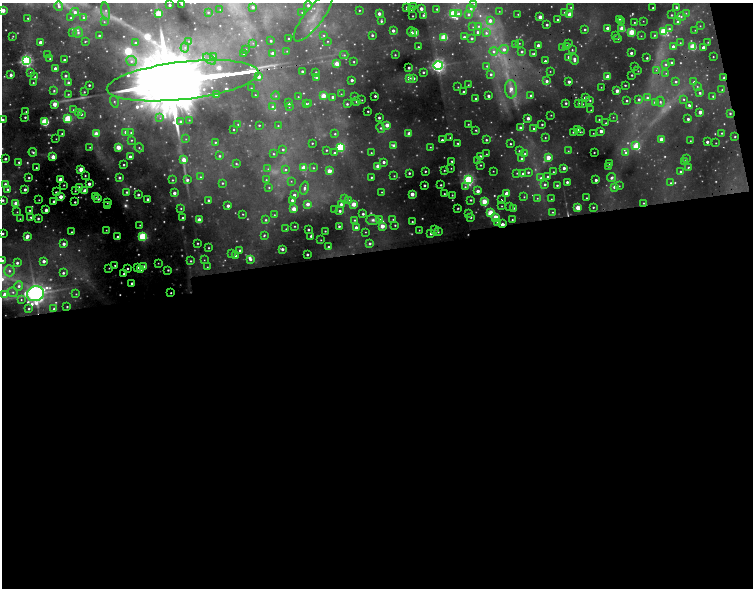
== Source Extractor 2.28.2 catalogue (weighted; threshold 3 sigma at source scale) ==
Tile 16 of 4 x 4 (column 4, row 4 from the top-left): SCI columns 4509-6010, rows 132-1302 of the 6567 x 5155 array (HDU 1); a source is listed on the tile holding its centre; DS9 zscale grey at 2 x 2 block average (1 PNG px = mean of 2 x 2 image px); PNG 755 x 590 px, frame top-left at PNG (2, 3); each listed source drawn as its Kron ellipse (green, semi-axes under 4 px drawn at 4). Shown black and unused: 59% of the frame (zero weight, under 2 of 5 exposures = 10% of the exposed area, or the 3 px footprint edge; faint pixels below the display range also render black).
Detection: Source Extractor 2.28.2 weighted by HDU 2 'WHT'; one run over the whole footprint, this tile lists its part. Background 0.152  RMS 0.029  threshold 0.129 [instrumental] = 3 sigma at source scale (4.5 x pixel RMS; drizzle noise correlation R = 1.50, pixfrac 1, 0.05/0.05 arcsec/px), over >= 5 px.
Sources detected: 716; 166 too faint to see at this stretch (2 x 2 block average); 2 cosmic-ray / hot-pixel residue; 1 long thin detection or spike segment (spike, bleed or trail) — neither listed nor drawn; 2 coinciding with a brighter row at this scale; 15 inside a brighter listed object's ellipse — not listed separately; of the other 530, all 500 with FLUX_AUTO >= 4.27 (the completeness limit of this list) listed and drawn (30 fainter detections not listed), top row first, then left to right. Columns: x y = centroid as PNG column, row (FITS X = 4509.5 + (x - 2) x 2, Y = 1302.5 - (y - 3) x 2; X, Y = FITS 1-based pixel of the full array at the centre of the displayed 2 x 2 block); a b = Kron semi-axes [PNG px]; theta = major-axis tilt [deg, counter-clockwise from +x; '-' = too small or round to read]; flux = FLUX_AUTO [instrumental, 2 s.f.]
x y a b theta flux
181 3 2 2 - 16
474 4 3 3 - 6.4
169 5 2 2 - 22
308 5 4 4 - 27
59 6 5 3 - 20
253 7 2 2 - 29
407 7 3 2 - 21
413 7 2 2 - 21
571 7 3 2 - 7.7
676 7 2 2 - 17
653 8 2 2 - 11
220 9 2 2 - 4.3
421 9 3 2 - 49
437 9 2 2 - 10
471 9 4 3 - 23
3 10 2 2 - 110
359 10 2 2 - 7.9
412 10 2 2 - 17
106 11 9 4 -81 17
499 11 2 2 - 4.6
75 12 4 3 - 31
208 12 2 2 - 8
302 12 3 3 - 8.3
564 12 2 2 - 5.5
686 13 4 3 - 13
158 14 3 3 - 280
379 14 2 2 - 55
453 14 3 3 - 780
459 14 3 3 - 43
468 14 4 4 - 19
518 14 2 2 - 7.4
569 14 3 2 - 90
423 15 2 2 - 16
671 15 2 2 - 9.9
413 16 2 2 - 6.5
313 17 29 9 52 190
540 17 2 2 - 140
681 17 4 4 - 16
28 18 2 2 - 7.9
71 18 2 2 - 8.7
84 18 3 3 - 16
557 19 2 2 - 9.2
619 19 2 2 - 8.2
381 21 3 2 - 17
490 21 4 4 - 48
621 21 2 2 - 4.6
643 21 2 2 - 4.3
104 22 3 3 - 5
634 22 2 2 - 6.3
678 22 3 3 - 33
547 25 2 2 - 21
478 26 4 3 - 15
700 26 3 2 - 6.2
473 27 3 2 - 5.1
607 28 2 2 - 44
622 28 2 2 - 200
585 29 2 2 - 13
669 29 4 4 - 18
393 30 2 2 - 38
695 30 2 2 - 5.4
664 31 4 3 - 530
72 32 3 3 - 9.4
78 32 5 5 - 21
411 32 4 2 - 15
415 32 3 2 - 100
478 32 3 3 - 18
632 32 3 3 - 370
486 33 4 4 - 21
99 35 2 2 - 12
324 35 3 3 - 8.4
372 35 2 2 - 18
615 35 3 2 - 6
654 35 3 3 - 11
13 36 3 2 - 6.7
641 36 3 2 - 5.2
444 37 3 3 - 380
464 37 2 2 - 19
288 38 2 2 - 8.2
472 38 2 2 - 20
618 38 2 2 - 10
85 41 3 2 - 5.9
189 41 3 3 - 7.9
271 41 2 2 - 14
327 41 2 2 - 5.5
40 42 2 2 - 43
708 42 2 2 - 6.6
135 43 2 2 - 18
253 43 3 3 - 6.7
519 43 2 2 - 5.7
680 43 2 2 - 6
515 44 3 2 - 6.5
569 44 2 2 - 9.8
538 45 2 2 - 46
567 46 3 2 - 18
418 47 2 2 - 8.9
563 47 2 2 - 24
673 47 3 2 - 55
693 47 3 3 - 420
703 47 2 2 - 39
185 48 5 4 - 19
246 49 2 2 - 7.9
504 49 4 4 - 43
572 50 3 2 - 8.9
287 51 2 2 - 4.9
493 51 4 4 - 20
522 52 3 3 - 18
631 53 2 2 - 30
243 54 2 2 - 7.3
272 54 4 3 - 44
534 54 3 2 - 21
48 55 2 2 - 9.9
344 55 4 3 - 11
395 55 2 2 - 7.6
213 56 3 2 - 8.4
569 57 2 2 - 62
713 57 2 2 - 5.3
647 58 2 2 - 14
50 59 2 2 - 12
210 59 7 3 -37 16
574 59 5 3 - 35
64 60 2 2 - 19
26 61 4 4 - 2000
131 61 5 5 - 26
545 61 2 2 - 19
354 62 2 2 - 6.9
671 62 2 2 - 15
337 64 3 2 - 180
666 64 4 3 - 16
438 65 4 4 - 2400
487 66 3 3 - 10
635 66 2 2 - 7
55 68 2 2 - 45
409 68 2 2 - 20
656 70 4 3 - 13
302 71 2 2 - 20
550 71 2 2 - 5.2
638 71 2 2 - 4.8
31 72 3 3 - 15
316 72 2 2 - 6.6
423 72 2 2 - 16
666 73 2 2 - 5.8
491 74 3 3 - 19
11 75 3 3 - 30
632 75 2 2 - 11
65 76 2 2 - 21
35 77 3 3 - 10
259 77 3 3 - 55
316 77 2 2 - 14
608 77 2 2 - 140
409 78 2 2 - 100
413 78 2 2 - 30
724 78 3 2 - 21
352 80 2 2 - 34
183 81 76 19 7 140000
547 81 3 3 - 27
569 82 2 2 - 36
676 82 3 3 - 13
694 82 3 3 - 19
33 83 2 2 - 7.8
68 83 2 2 - 29
89 85 2 2 - 15
468 85 2 2 - 6.4
625 85 2 2 - 8.4
697 86 3 2 - 7.4
458 87 2 2 - 6
601 87 2 2 - 4.3
251 88 2 2 - 5.1
511 89 9 6 -86 93
722 90 3 3 - 9.9
54 91 4 3 - 14
463 91 2 2 - 11
617 91 2 2 - 65
84 92 2 2 - 6.5
700 93 3 3 - 18
68 94 2 2 - 6.8
341 94 3 2 - 4.8
216 95 2 2 - 56
255 95 2 2 - 6.2
276 96 4 4 - 12
323 96 3 3 - 230
375 96 2 2 - 18
488 96 3 2 - 27
531 96 3 2 - 29
713 96 3 2 - 13
298 97 2 2 - 5.2
333 97 2 2 - 32
354 97 2 2 - 8
585 98 3 2 - 52
647 98 4 4 - 21
476 99 2 2 - 21
639 99 3 3 - 20
683 99 3 3 - 9.9
362 100 2 2 - 5.1
590 100 2 2 - 8.8
357 101 2 2 - 17
627 101 2 2 - 10
114 102 6 4 -74 16
655 102 3 3 - 32
660 102 5 4 - 19
289 103 2 2 - 33
309 103 2 2 - 9.9
566 103 2 2 - 14
55 104 3 3 - 100
306 104 3 2 - 13
347 104 3 2 - 13
578 104 2 2 - 17
582 104 2 2 - 13
689 105 4 2 - 21
273 107 4 4 - 23
289 107 3 3 - 5.6
74 110 3 3 - 14
591 110 2 2 - 5.3
368 111 2 2 - 10
26 112 2 2 - 7.4
78 112 3 3 - 6.2
700 112 3 2 - 46
730 113 3 3 - 13
81 114 3 3 - 16
551 115 2 2 - 5
25 117 2 2 - 13
613 117 2 2 - 4.9
160 118 4 4 - 13
379 118 2 2 - 18
528 118 2 2 - 54
68 119 3 3 - 580
688 119 2 2 - 23
3 120 2 2 - 18
189 120 3 3 - 6.6
599 120 2 2 - 8.1
45 122 3 3 - 690
181 122 2 2 - 29
606 123 3 2 - 11
238 124 3 3 - 7.2
468 124 2 2 - 7
542 124 2 2 - 11
259 125 2 2 - 7.4
387 125 3 2 - 110
278 126 2 2 - 5.8
520 127 3 3 - 17
381 128 5 3 - 16
534 128 2 2 - 10
577 129 2 2 - 26
233 130 2 2 - 6.3
476 130 3 3 - 11
601 131 2 2 - 53
126 132 3 3 - 54
573 132 2 2 - 9.4
580 132 2 2 - 9.1
131 133 4 4 - 17
409 133 2 2 - 90
593 133 2 2 - 4.7
722 133 2 2 - 9.1
62 134 3 3 - 9.9
96 134 3 3 - 160
335 134 3 3 - 11
735 136 2 2 - 8.3
450 138 2 2 - 6.6
545 138 2 2 - 6.1
56 139 2 2 - 4.4
186 139 3 3 - 7.8
661 139 2 2 - 110
131 140 4 4 - 13
442 140 2 2 - 23
486 140 2 2 - 13
690 141 2 2 - 4.6
215 142 2 2 - 10
707 142 2 2 - 30
312 143 2 2 - 7.1
458 143 2 2 - 9.2
716 143 2 2 - 4.5
510 144 2 2 - 8.2
394 145 3 3 - 57
636 146 3 3 - 230
90 147 2 2 - 5.2
118 147 3 3 - 160
340 147 3 3 - 750
430 147 2 2 - 5.7
139 148 5 3 - 9.5
283 149 3 3 - 13
326 150 2 2 - 9
519 151 3 2 - 9.7
568 151 2 2 - 5.4
33 152 4 3 - 15
594 152 2 2 - 8
334 153 2 2 - 20
371 153 2 2 - 7.8
626 153 3 3 - 30
273 154 3 2 - 8.6
486 154 2 2 - 4.8
525 154 3 3 - 11
219 156 3 3 - 13
480 156 2 2 - 22
53 157 3 3 - 160
130 157 2 2 - 50
548 157 3 2 - 160
5 159 2 2 - 20
522 159 3 3 - 20
686 159 3 2 - 6.8
184 160 3 3 - 130
452 161 2 2 - 11
477 161 2 2 - 8.3
19 162 2 2 - 17
384 162 3 3 - 27
684 162 3 2 - 52
236 164 3 2 - 9.7
610 164 2 2 - 21
124 165 2 2 - 11
481 165 2 2 - 7.8
378 166 3 2 - 150
608 166 2 2 - 7.3
688 167 3 2 - 8.5
36 168 2 2 - 8.4
304 168 3 3 - 170
313 168 3 3 - 8.6
451 168 2 2 - 4.7
564 168 2 2 - 36
81 169 3 3 - 200
268 169 4 4 - 12
286 170 3 3 - 13
444 170 2 2 - 6.5
329 171 3 3 - 140
425 171 2 2 - 11
493 171 2 2 - 5.2
680 171 3 3 - 16
528 172 3 3 - 17
553 172 2 2 - 6.7
409 173 2 2 - 16
517 173 2 2 - 6.1
523 174 3 3 - 17
85 176 2 2 - 8.9
394 176 2 2 - 6.3
200 177 3 2 - 6.8
371 177 2 2 - 10
548 177 2 2 - 24
29 178 2 2 - 11
119 178 3 3 - 20
541 178 3 3 - 18
612 178 4 3 - 23
60 179 3 2 - 110
172 180 3 3 - 9
187 180 4 3 - 26
266 180 3 3 - 7.3
469 180 4 3 - 1500
596 180 2 2 - 26
291 181 3 2 - 4.7
567 182 3 2 - 24
222 183 2 2 - 10
670 183 3 2 - 8.1
5 184 3 3 - 39
89 184 2 2 - 46
545 184 3 3 - 18
64 185 2 2 - 6.7
424 185 2 2 - 16
441 185 2 2 - 8.8
557 185 2 2 - 14
619 186 2 2 - 4.5
269 187 3 3 - 8
465 187 3 3 - 14
614 187 3 3 - 22
79 188 3 3 - 40
304 188 7 3 77 28
8 189 4 3 - 17
25 189 2 2 - 26
75 191 3 2 - 9.3
85 191 3 2 - 120
478 191 2 2 - 62
56 192 3 2 - 11
127 192 3 3 - 15
382 192 2 2 - 5
174 193 3 2 - 46
507 193 2 2 - 110
412 194 2 2 - 110
444 194 2 2 - 6.3
138 195 2 2 - 18
294 195 3 2 - 31
452 195 2 2 - 6.4
61 197 3 2 - 100
96 197 3 2 - 4.4
524 197 3 3 - 7.7
537 198 3 3 - 8.6
586 198 2 2 - 5.7
98 199 3 2 - 20
148 199 2 2 - 31
345 199 4 4 - 15
551 199 2 2 - 5.9
3 200 2 2 - 17
39 200 2 2 - 4.5
208 200 2 2 - 17
292 200 3 2 - 25
349 200 4 3 - 10
471 200 2 2 - 12
502 200 3 2 - 4.8
54 201 2 2 - 28
75 202 2 2 - 13
484 202 3 3 - 290
16 203 3 2 - 130
107 203 2 2 - 4.8
643 203 2 2 - 8.5
308 204 3 3 - 67
341 204 3 3 - 29
354 204 3 3 - 180
108 206 2 2 - 6
228 206 2 2 - 35
502 206 2 2 - 5.3
509 207 2 2 - 6.6
593 207 2 2 - 9.6
181 208 3 2 - 7.8
458 208 2 2 - 9.5
514 208 3 3 - 12
578 208 2 2 - 200
294 209 3 3 - 150
30 210 2 2 - 9.5
46 210 2 2 - 45
335 210 2 2 - 4.3
340 211 3 2 - 24
17 212 2 2 - 5.1
553 212 3 3 - 8.4
469 213 3 2 - 6.4
491 213 3 3 - 440
243 214 2 2 - 6.7
363 214 2 2 - 19
274 215 3 3 - 8.1
31 217 2 2 - 12
471 217 3 3 - 11
495 217 3 3 - 170
38 218 2 2 - 16
183 218 2 2 - 19
20 219 2 2 - 5.2
393 219 2 2 - 6.5
199 220 3 2 - 170
266 220 4 3 - 16
355 220 3 3 - 10
373 220 6 5 - 28
379 220 4 3 - 32
512 220 2 2 - 8.4
412 222 2 2 - 9.5
498 223 3 3 - 21
502 224 3 2 - 60
140 225 3 2 - 6.8
395 225 2 2 - 8.8
294 226 2 2 - 6.6
339 226 2 2 - 15
382 226 3 3 - 130
356 228 2 2 - 62
286 229 2 2 - 5.9
308 229 2 2 - 17
106 230 2 2 - 5.1
419 230 3 2 - 5.7
434 230 3 3 - 18
325 231 2 2 - 8
72 232 3 2 - 11
365 232 2 2 - 4.8
438 232 3 3 - 11
3 233 2 2 - 15
431 233 3 3 - 25
264 235 3 2 - 10
27 236 4 2 - 60
143 236 3 3 - 750
311 236 2 2 - 22
118 237 2 2 - 21
321 240 2 2 - 4.5
197 243 2 2 - 8.8
370 243 3 3 - 19
64 244 3 3 - 41
328 247 3 3 - 17
209 248 2 2 - 6.5
282 249 3 2 - 33
240 250 2 2 - 28
231 254 3 2 - 8.3
307 254 2 2 - 20
235 256 2 2 - 47
250 259 3 3 - 32
2 260 3 3 - 26
204 260 3 2 - 5.2
44 261 2 2 - 39
191 261 3 3 - 11
17 263 2 2 - 22
158 263 3 3 - 6.5
115 265 2 2 - 8.4
138 267 2 2 - 32
144 267 3 3 - 46
207 267 2 2 - 5.4
109 268 2 2 - 6.2
127 268 2 2 - 12
141 269 2 2 - 38
168 270 4 4 - 13
9 271 5 5 - 32
63 273 3 3 - 19
124 274 2 2 - 12
132 283 2 2 - 29
19 286 5 4 - 30
13 292 5 4 - 21
171 293 2 2 - 8.4
35 294 8 7 - 4500
76 294 2 2 - 5.9
5 295 4 3 - 140
21 300 4 3 - 11
67 307 2 2 - 10
29 309 3 3 - 11
54 309 2 2 - 18
Overlapping masked pixels (flux is a lower limit): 4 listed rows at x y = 724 78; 183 81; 730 113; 502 224
Isophote crosses this tile's border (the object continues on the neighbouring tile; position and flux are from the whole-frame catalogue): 7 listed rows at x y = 181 3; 3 10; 183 81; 3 120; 3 200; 3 233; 2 260